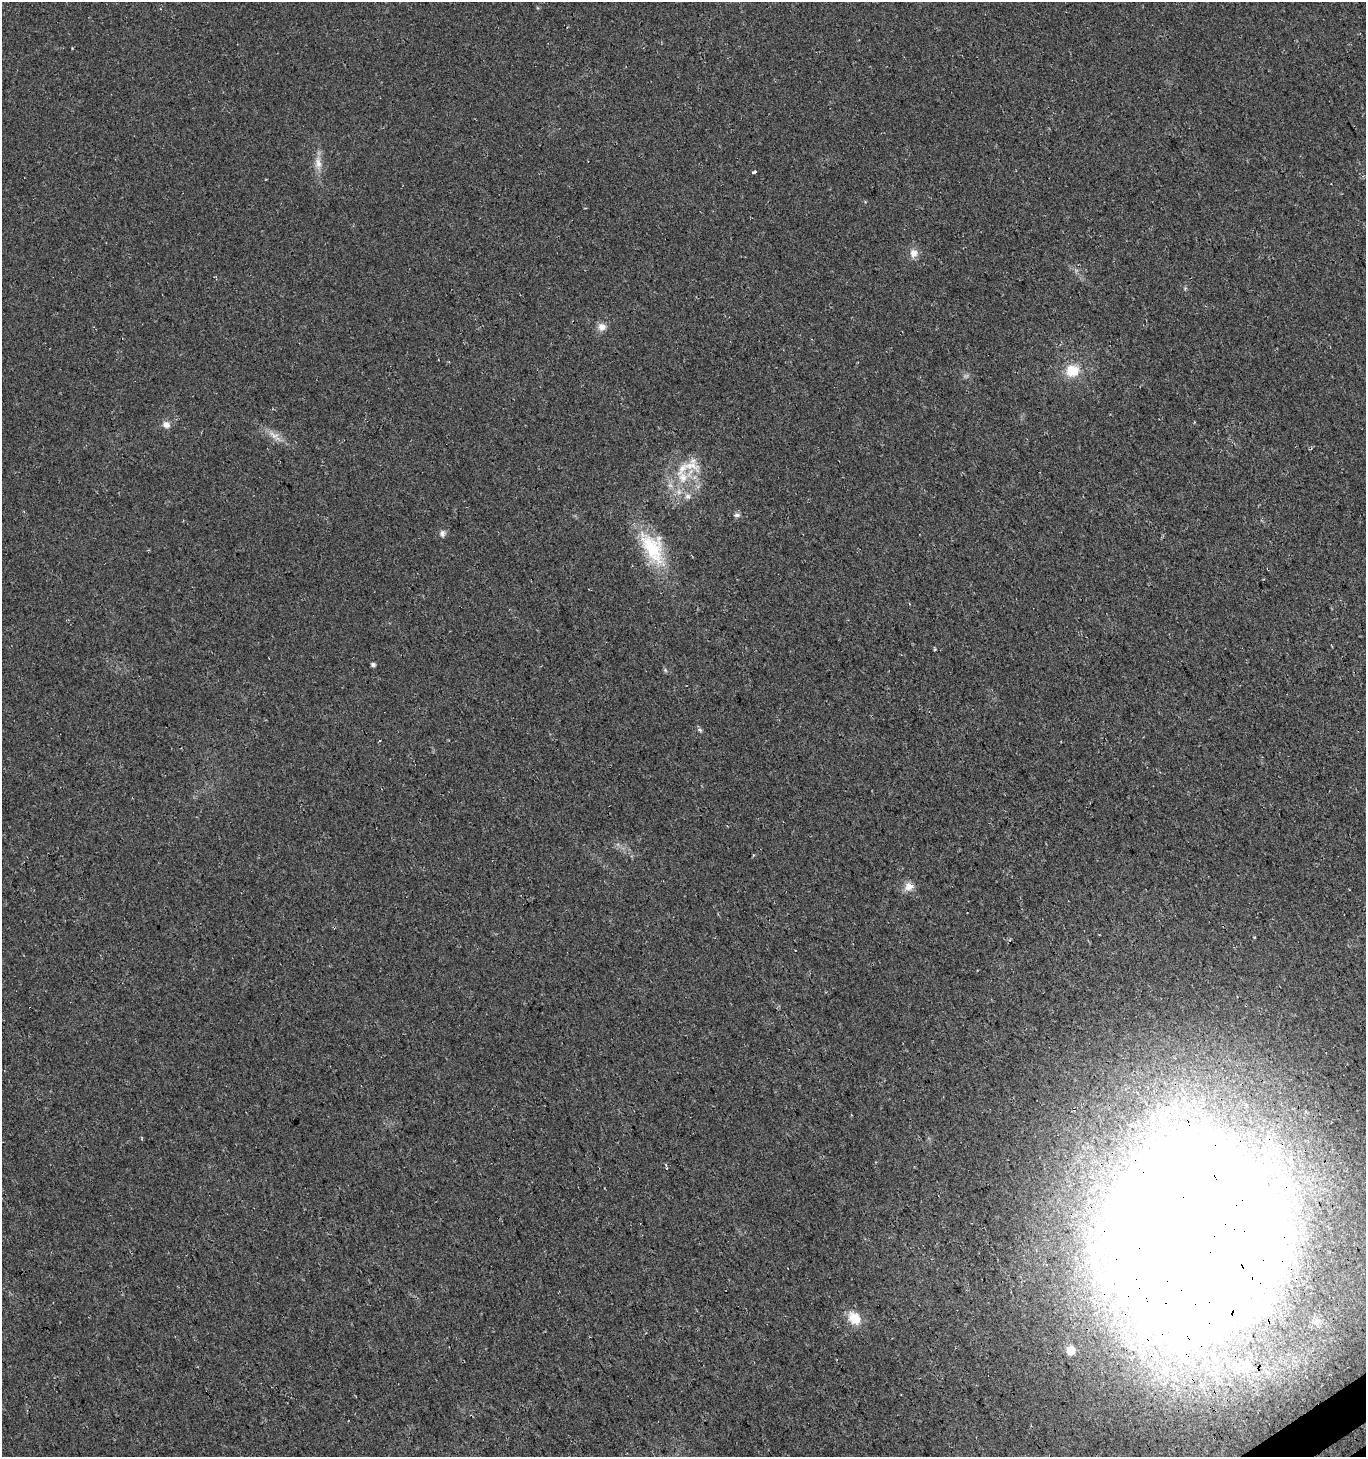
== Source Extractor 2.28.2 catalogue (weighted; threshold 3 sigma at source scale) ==
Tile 6 of 4 x 4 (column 2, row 2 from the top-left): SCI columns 1570-2933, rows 2958-4412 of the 5806 x 5921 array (HDU 1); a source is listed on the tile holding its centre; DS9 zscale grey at full resolution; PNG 1368 x 1459 px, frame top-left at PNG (2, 2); no overlay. Shown black and unused: <1% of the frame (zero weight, under 3 of 4 exposures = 5% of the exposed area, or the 3 px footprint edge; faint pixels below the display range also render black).
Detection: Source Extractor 2.28.2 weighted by HDU 2 'WHT'; one run over the whole footprint, this tile lists its part. Background 0.0165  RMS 0.007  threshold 0.0317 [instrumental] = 3 sigma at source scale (4.5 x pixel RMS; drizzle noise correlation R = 1.50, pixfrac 1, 0.0396/0.0396 arcsec/px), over >= 5 px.
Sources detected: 25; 1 too faint to see at this stretch — not listed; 4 inside a brighter listed object's ellipse — not listed separately; the other 20 listed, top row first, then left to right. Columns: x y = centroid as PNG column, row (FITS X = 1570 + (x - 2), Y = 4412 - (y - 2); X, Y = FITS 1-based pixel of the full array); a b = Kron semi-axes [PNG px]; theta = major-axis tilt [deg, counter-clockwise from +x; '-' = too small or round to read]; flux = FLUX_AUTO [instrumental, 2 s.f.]
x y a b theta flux
318 163 20 9 -88 7.1
754 172 5 3 - 1.5
913 253 11 10 - 5.3
602 327 10 9 - 4.7
1072 370 19 17 10 16
166 425 10 8 -30 3.9
683 477 24 14 -58 18
670 485 8 6 -43 2.5
737 515 8 5 3 2
442 533 8 6 -84 2.8
652 548 48 25 -60 43
373 665 4 4 - 2.1
665 670 6 4 -47 1.1
700 730 7 4 -44 1.3
909 887 14 10 -6 5.7
1200 1234 111 99 81 3800
1096 1263 15 14 - 13
854 1318 15 12 -49 14
1070 1350 6 6 - 14
1237 1368 13 10 -45 8.6
Overlapping masked pixels (flux is a lower limit): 1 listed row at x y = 1200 1234